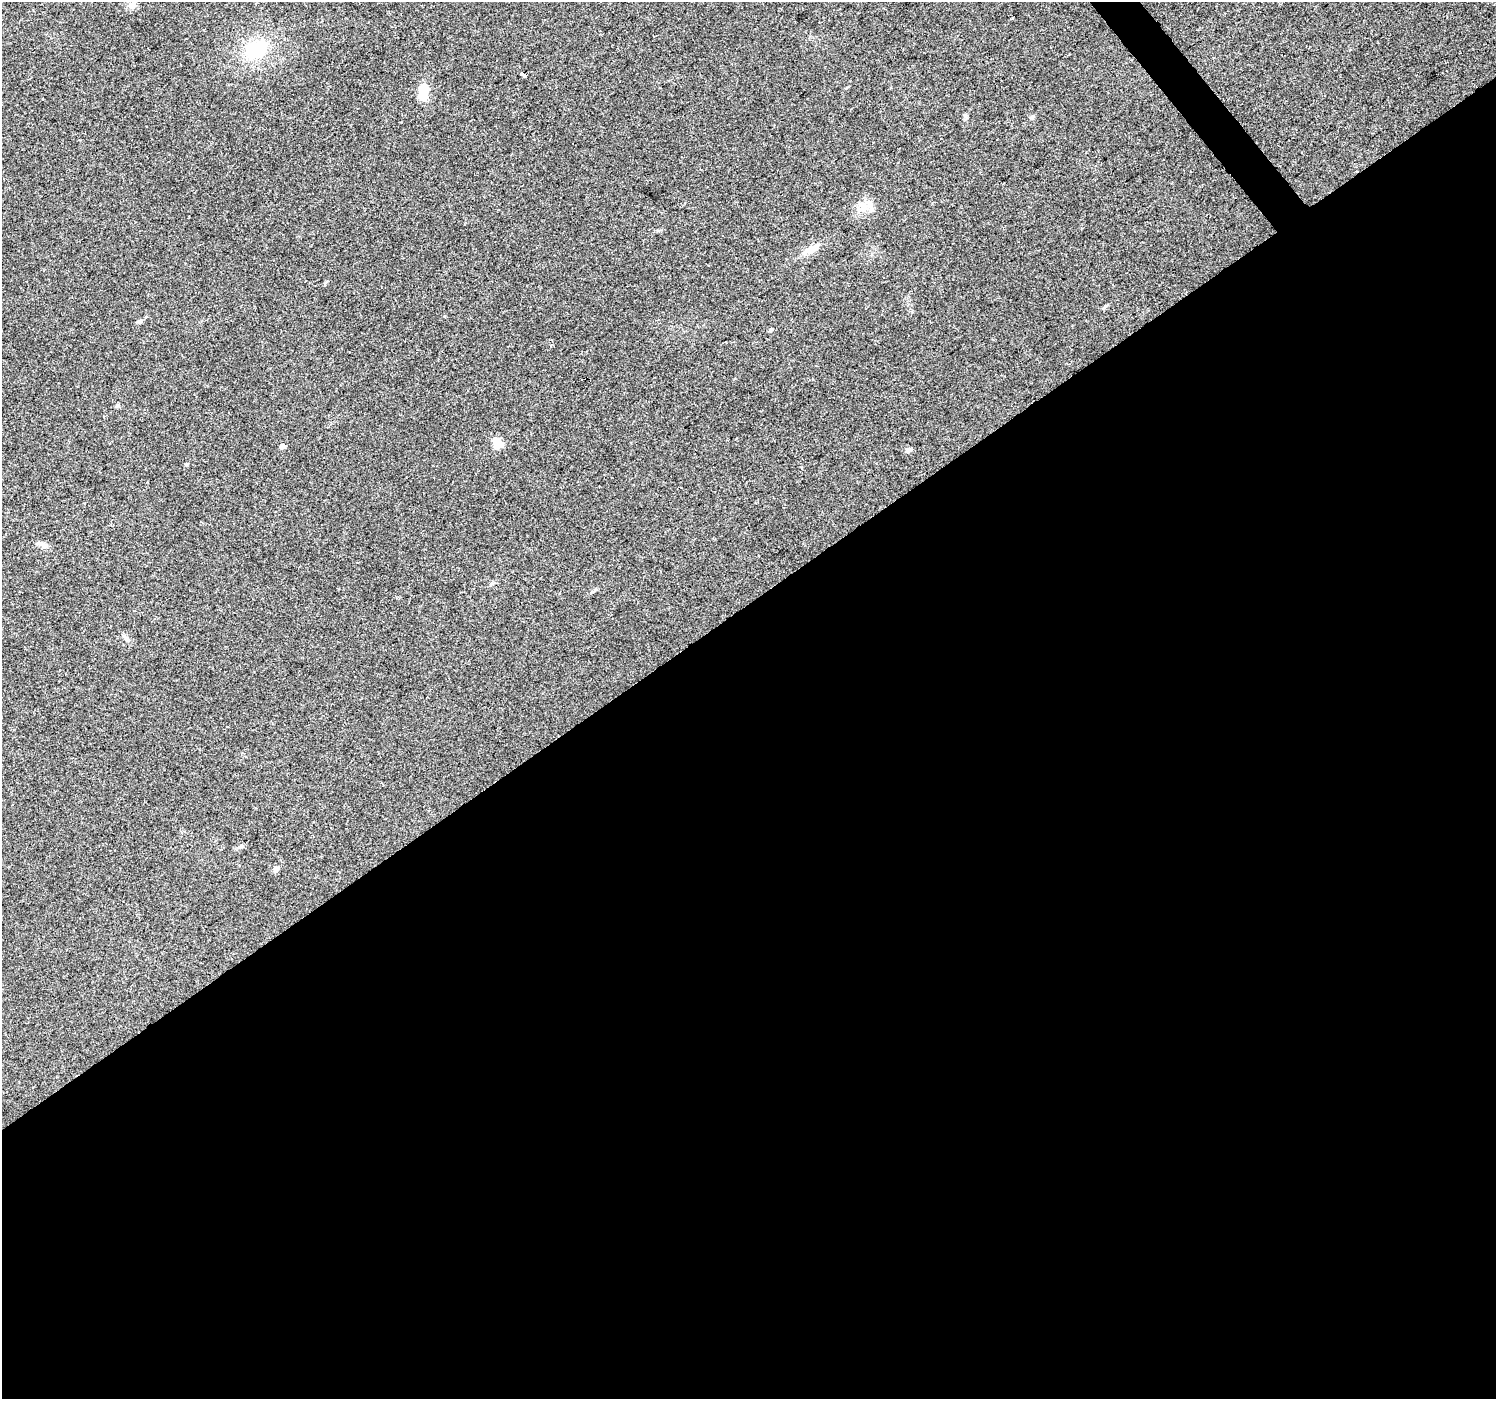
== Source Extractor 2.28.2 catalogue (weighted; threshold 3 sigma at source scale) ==
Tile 15 of 4 x 4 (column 3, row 4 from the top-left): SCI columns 2990-4483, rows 197-1593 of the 5976 x 5916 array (HDU 1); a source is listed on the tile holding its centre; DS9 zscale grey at full resolution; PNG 1498 x 1401 px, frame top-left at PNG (2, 2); no overlay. Shown black and unused: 57% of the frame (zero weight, under 2 of 3 exposures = <1% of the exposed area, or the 3 px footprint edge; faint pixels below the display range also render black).
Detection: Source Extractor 2.28.2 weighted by HDU 2 'WHT'; one run over the whole footprint, this tile lists its part. Background 0.106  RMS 0.0086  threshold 0.0387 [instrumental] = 3 sigma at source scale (4.5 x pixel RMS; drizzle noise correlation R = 1.50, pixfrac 1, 0.0396/0.0396 arcsec/px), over >= 5 px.
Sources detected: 19; all 19 listed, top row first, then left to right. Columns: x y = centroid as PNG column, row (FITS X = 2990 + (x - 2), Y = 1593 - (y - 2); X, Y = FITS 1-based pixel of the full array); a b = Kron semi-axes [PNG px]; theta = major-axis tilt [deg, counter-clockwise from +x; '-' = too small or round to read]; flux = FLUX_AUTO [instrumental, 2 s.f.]
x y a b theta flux
132 5 11 7 26 3.7
256 50 25 22 35 39
522 74 5 3 - 21
423 93 23 10 -87 15
965 115 7 5 68 1.6
1032 117 7 4 46 1.3
863 206 12 8 78 6.7
811 249 17 9 33 9
139 321 5 4 - 2.4
771 330 5 4 - 1.4
117 405 6 4 2 1.3
497 443 12 8 -54 11
282 446 4 4 - 5.4
908 450 9 5 1 2.4
41 544 18 5 -16 3.7
127 639 7 6 - 2.2
228 727 3 2 - 0.85
240 846 11 4 27 1.9
276 869 9 6 40 2.7
Unlisted compact peaks at least as high as the median listed source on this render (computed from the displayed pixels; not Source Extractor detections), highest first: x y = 325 282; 444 316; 186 464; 1105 306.